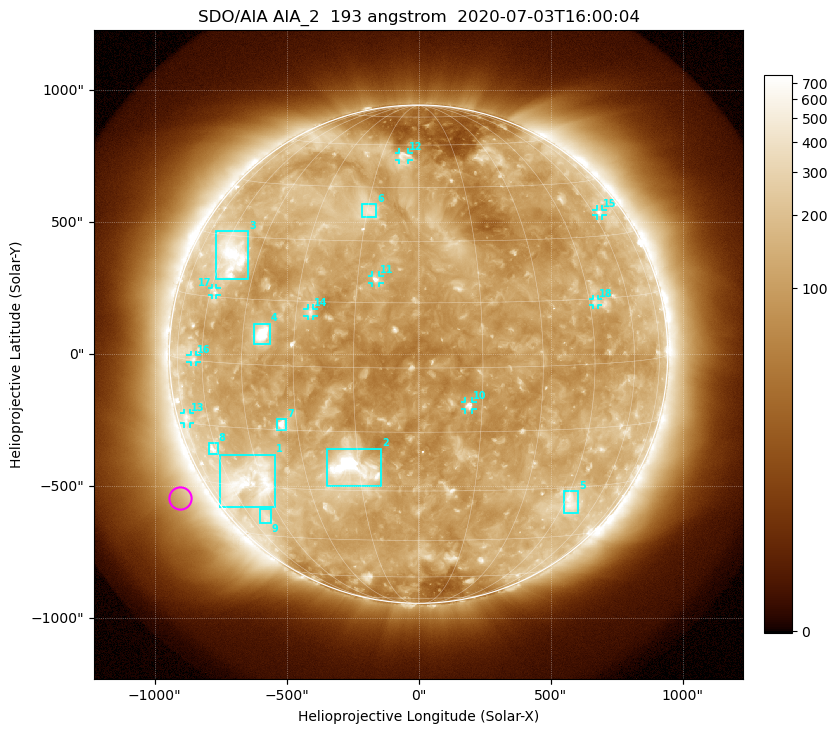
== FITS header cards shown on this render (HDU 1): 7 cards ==
TELESCOP= 'SDO/AIA'
INSTRUME= 'AIA_2'
WAVELNTH=                  193
WAVEUNIT= 'angstrom'
DATE-OBS= '2020-07-03T16:00:04.84'
CTYPE1  = 'HPLN-TAN'
CTYPE2  = 'HPLT-TAN'

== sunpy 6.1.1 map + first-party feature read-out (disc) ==
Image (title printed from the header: SDO/AIA AIA_2  193 angstrom  2020-07-03T16:00:04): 1024 x 1024 px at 2.4 arcsec/px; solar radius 944 arcsec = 393 px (full disc in frame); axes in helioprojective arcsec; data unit not stated in the header (colour bar unlabelled)
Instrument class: DISC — disc imager (sunpy class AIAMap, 193 A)
Bright regions (active regions / flare kernels): reference = the median radial profile (limb darkening/brightening removed); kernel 9 px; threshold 5 sigma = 209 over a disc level ~121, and >= 1.15x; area >= 12 px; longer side >= 9 px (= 22 arcsec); searched inside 0.97 R_sun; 18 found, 18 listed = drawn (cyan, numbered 1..; 9 of them under ~33 arcsec drawn as corner ticks so the feature stays visible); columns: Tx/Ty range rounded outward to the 5 arcsec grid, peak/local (2 s.f.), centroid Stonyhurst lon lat
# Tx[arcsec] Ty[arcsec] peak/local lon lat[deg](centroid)
1 -755..-545 -580..-380 5.4 -50 -29
2 -345..-140 -500..-355 14 -17 -24
3 -765..-645 280..465 5.9 -56 +25
4 -625..-565 35..115 15 -39 +7
5 550..605 -600..-515 4.1 +47 -34
6 -215..-160 520..570 3.8 -15 +38
7 -535..-500 -285..-245 6.2 -34 -14
8 -795..-760 -380..-335 4.6 -62 -21
9 -600..-560 -640..-585 3 -52 -39
10 175..205 -210..-180 6.6 +12 -9
11 -175..-145 270..300 4.9 -10 +21
12 -75..-35 735..765 3.5 -6 +56
13 -890..-865 -265..-220 2.7 -73 -14
14 -420..-395 145..175 3.8 -26 +13
15 675..695 525..550 3.2 +64 +36
16 -865..-840 -30..-5 3 -64 +0
17 -785..-765 225..250 2.9 -58 +16
18 660..680 185..210 3.3 +47 +14
Off-limb structures (1.02-1.3 R_sun): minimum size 162 px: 6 found; the strongest spans PA ~95..145 deg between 1.04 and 1.3 R_sun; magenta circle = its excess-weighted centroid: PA ~120 deg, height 1.12 R_sun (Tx ~-905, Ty ~-545 arcsec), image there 2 x the reference